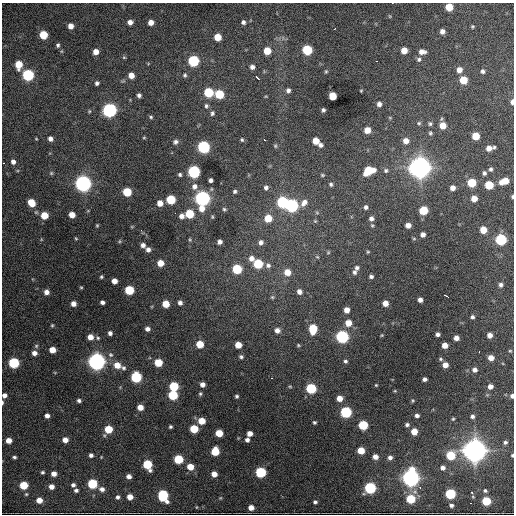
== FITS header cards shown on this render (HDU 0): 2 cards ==
NAXIS1  =                  512 / Axis length
NAXIS2  =                  512 / Axis length

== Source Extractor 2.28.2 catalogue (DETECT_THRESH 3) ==
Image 512 x 512 px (HDU 0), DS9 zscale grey, 1 PNG px = 1 image px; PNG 516 x 516 px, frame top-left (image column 1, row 512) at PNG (2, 3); no overlay
Background 2940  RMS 53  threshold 158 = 3 sigma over >= 5 px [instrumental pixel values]
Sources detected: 270; all 270 listed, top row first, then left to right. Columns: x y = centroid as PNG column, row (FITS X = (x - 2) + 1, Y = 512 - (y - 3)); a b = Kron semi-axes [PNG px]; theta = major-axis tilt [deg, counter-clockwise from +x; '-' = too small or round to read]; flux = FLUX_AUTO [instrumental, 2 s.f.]
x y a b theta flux
449 7 5 5 - 8.4e+04
389 16 5 3 - 3.3e+03
130 22 5 5 - 1.8e+04
151 22 5 5 - 2.7e+04
243 22 5 4 - 9.2e+03
71 26 5 5 - 2.6e+04
472 26 4 4 - 4.2e+03
334 29 3 2 - 3.8e+03
442 31 5 4 - 1.7e+04
43 35 6 5 - 1.1e+05
217 37 5 5 - 6.5e+04
58 45 5 4 - 7.3e+03
307 50 6 6 - 2.3e+05
404 50 5 5 - 4.4e+04
62 51 6 3 71 3.4e+03
267 51 5 5 - 7.4e+04
96 52 5 5 - 2.8e+04
422 52 7 5 -4 2.1e+04
124 57 5 4 - 4.0e+03
419 59 6 6 - 7.9e+03
193 61 6 6 - 3.5e+05
376 61 3 2 - 3.6e+03
19 64 7 5 -89 7.2e+04
252 67 5 5 - 1.4e+04
459 70 5 5 - 2.8e+04
326 71 5 4 - 4.0e+03
482 71 5 5 - 8.4e+03
28 75 6 6 - 4.5e+05
131 75 5 5 - 3.2e+04
185 75 6 5 - 6.9e+03
257 78 5 2 - 1.1e+04
463 80 5 5 - 1.0e+05
97 83 5 4 - 8.4e+03
288 90 6 5 - 1.2e+04
361 91 3 2 - 2.8e+03
208 92 6 6 - 2.1e+05
219 94 6 5 - 1.5e+05
139 95 4 4 - 9.4e+03
266 96 5 3 - 3.2e+03
332 96 5 5 - 8.3e+04
512 102 6 4 87 1.3e+04
379 104 4 4 - 1.3e+04
206 106 6 5 - 7.3e+03
109 110 6 6 - 1.0e+06
323 110 4 4 - 7.3e+03
212 113 6 5 - 7.6e+03
151 117 5 4 - 5.4e+03
390 118 5 3 - 2.8e+03
419 123 6 5 - 5.1e+03
430 124 5 5 - 6.1e+03
443 126 6 5 - 4.9e+04
367 130 5 5 - 3.9e+04
430 133 6 5 - 6.3e+03
476 136 5 5 - 8.4e+04
144 138 5 3 - 3.3e+03
36 139 5 3 - 2.9e+03
50 139 5 5 - 1.5e+04
242 140 5 4 - 5.2e+03
264 140 3 2 - 5.6e+03
316 141 5 5 - 5.3e+04
406 141 6 6 - 2.9e+04
175 142 7 6 - 1.0e+04
321 145 5 5 - 1.0e+04
275 146 6 5 - 5.4e+03
203 147 6 6 - 5.9e+05
494 147 5 3 - 5.0e+03
489 148 5 5 - 2.4e+04
13 162 6 5 - 1.5e+04
420 167 9 9 - 2.7e+06
491 169 5 4 - 7.2e+03
386 170 6 6 - 7.3e+03
369 171 9 6 24 1.3e+05
194 172 6 6 - 6.2e+05
51 173 6 5 - 4.9e+03
484 173 5 5 - 8.5e+03
180 174 4 4 - 6.2e+03
322 175 5 4 - 4.5e+03
211 180 4 4 - 1.0e+04
504 181 8 5 22 6.2e+04
83 183 7 7 - 1.5e+06
472 183 6 5 - 1.4e+05
331 184 5 5 - 6.7e+03
489 185 6 5 - 1.1e+05
194 186 8 7 - 1.9e+04
266 188 6 5 - 1.0e+04
452 188 5 5 - 2.1e+04
235 191 4 4 - 6.3e+03
127 192 6 5 - 1.3e+05
512 197 4 3 - 4.8e+03
202 198 7 6 - 1.2e+06
474 198 5 5 - 3.8e+04
171 200 6 5 - 1.7e+05
31 202 6 5 - 6.7e+04
282 202 6 6 - 3.9e+05
160 203 5 5 - 3.2e+04
304 203 10 7 46 2.3e+04
291 206 6 6 - 7.3e+05
366 207 5 5 - 8.6e+03
202 208 7 7 - 3.0e+04
224 209 5 4 - 5.5e+03
423 210 6 5 - 1.3e+05
175 213 3 2 - 3.6e+03
317 213 6 4 -19 4.5e+03
189 214 6 6 - 1.3e+05
44 215 6 5 - 7.3e+04
72 215 5 5 - 3.6e+04
182 216 6 5 - 1.7e+04
212 217 5 4 - 3.9e+03
268 218 6 6 - 7.5e+04
371 218 6 6 - 1.3e+04
315 221 5 4 - 4.0e+03
97 225 4 4 - 3.8e+03
408 225 5 4 - 2.3e+04
141 230 4 3 - 3.5e+03
483 230 5 5 - 5.4e+04
423 234 5 4 - 1.6e+04
76 238 4 4 - 3.6e+03
414 239 5 3 - 3.6e+03
501 239 6 6 - 4.0e+05
190 240 5 4 - 4.1e+03
119 241 6 4 89 3.7e+03
220 242 4 4 - 1.4e+04
261 242 7 6 - 1.3e+04
143 245 5 5 - 1.4e+04
148 250 6 5 - 1.4e+04
328 252 5 5 - 4.2e+03
368 252 4 3 - 3.8e+03
317 257 6 4 -29 4.5e+03
251 258 7 7 - 2.1e+04
160 263 5 5 - 4.7e+04
258 264 6 6 - 1.8e+05
268 265 7 7 - 1.2e+04
357 268 6 5 - 9.0e+03
237 269 6 6 - 2.0e+05
287 272 6 6 - 4.6e+04
354 272 6 5 - 9.1e+03
371 276 4 4 - 8.5e+03
101 277 4 3 - 4.8e+03
114 281 5 5 - 2.7e+04
501 285 5 5 - 9.8e+03
81 287 4 3 - 3.7e+03
129 290 6 5 - 1.7e+05
46 292 5 5 - 2.0e+04
299 292 6 5 - 1.7e+04
446 296 5 2 - 1.1e+04
272 297 5 5 - 5.5e+03
420 300 4 4 - 1.5e+04
102 302 4 4 - 1.1e+04
180 303 5 5 - 1.2e+04
385 303 5 5 - 2.9e+04
73 304 5 5 - 2.2e+04
166 304 5 5 - 6.8e+04
347 310 5 5 - 2.9e+04
472 317 4 4 - 7.4e+03
348 323 6 6 - 4.6e+04
52 325 4 3 - 4.1e+03
147 329 5 4 - 1.4e+04
313 329 7 5 89 1.3e+05
277 330 6 5 - 1.7e+04
110 333 4 4 - 1.1e+04
438 334 4 4 - 1.1e+04
382 335 4 3 - 3.3e+03
490 335 4 4 - 2.0e+04
90 337 5 5 - 3.3e+04
342 337 6 6 - 7.0e+05
98 338 5 4 - 5.2e+03
456 338 5 4 - 2.0e+04
200 344 5 5 - 7.7e+04
238 345 5 5 - 4.8e+04
298 345 4 4 - 4.0e+03
445 345 5 5 - 3.4e+04
36 346 5 5 - 6.2e+03
52 350 5 5 - 4.4e+04
510 351 4 3 - 3.2e+03
479 352 3 2 - 3.3e+03
34 353 5 5 - 1.9e+04
111 355 7 6 - 9.6e+03
241 357 5 5 - 7.4e+03
491 358 5 4 - 2.8e+04
441 359 6 4 -28 5.1e+03
96 361 7 7 - 1.7e+06
345 361 5 4 - 6.7e+03
158 362 5 5 - 9.7e+04
14 363 6 6 - 3.3e+05
117 365 7 6 - 4.7e+04
445 365 5 4 - 2.9e+04
123 368 7 6 - 8.2e+03
475 370 5 5 - 1.5e+04
136 377 6 6 - 3.2e+05
272 378 3 2 - 2.0e+03
424 379 4 4 - 1.1e+04
202 384 5 4 - 1.8e+04
376 385 3 3 - 3.2e+03
174 386 6 6 - 1.9e+05
290 386 5 3 - 3.6e+03
490 386 4 4 - 1.9e+04
311 388 6 5 - 2.9e+05
395 391 4 3 - 2.9e+03
200 394 6 4 76 5.5e+03
4 395 5 5 - 1.6e+04
173 395 6 5 - 2.0e+05
237 396 4 4 - 6.2e+03
512 396 4 3 - 1.0e+04
340 398 5 5 - 3.6e+04
79 401 4 4 - 8.4e+03
413 401 5 4 - 4.2e+03
2 402 5 2 - 5.4e+03
140 407 5 5 - 3.8e+04
346 412 6 6 - 4.2e+05
417 415 4 4 - 1.1e+04
47 416 4 4 - 1.6e+04
472 416 4 4 - 8.6e+03
453 419 5 4 - 4.2e+03
202 421 5 5 - 5.6e+04
314 422 3 3 - 5.5e+03
363 425 6 5 - 1.9e+05
407 425 5 4 - 8.5e+03
170 427 3 3 - 5.6e+03
108 429 6 5 - 1.0e+05
194 429 5 5 - 1.1e+05
414 431 5 5 - 5.0e+04
219 433 5 5 - 7.3e+04
249 433 5 5 - 2.6e+04
9 440 5 5 - 3.0e+04
65 440 5 5 - 2.7e+04
247 440 5 5 - 1.2e+04
505 442 4 3 - 7.1e+03
474 450 10 9 - 2.9e+06
215 451 6 5 - 1.1e+05
361 451 5 5 - 6.6e+04
91 455 4 4 - 1.1e+04
451 455 6 6 - 1.4e+05
512 455 3 2 - 4.5e+03
14 457 4 3 - 6.6e+03
375 457 5 5 - 2.2e+04
390 457 5 5 - 1.2e+04
178 459 6 5 - 1.7e+05
147 464 7 5 -60 1.8e+05
190 467 6 5 - 5.2e+04
443 468 5 4 - 1.3e+04
42 472 3 3 - 5.7e+03
260 472 6 6 - 3.2e+05
54 474 5 4 - 2.3e+04
214 474 5 5 - 2.8e+04
129 476 5 4 - 1.5e+04
411 478 8 7 - 1.6e+06
92 484 6 5 - 2.3e+05
23 485 5 5 - 1.1e+05
73 485 4 4 - 1.0e+04
51 487 5 4 - 2.2e+04
420 487 3 2 - 8.4e+03
370 488 6 6 - 4.5e+05
102 489 7 6 - 1.6e+04
76 490 5 4 - 8.4e+03
485 491 5 4 - 5.8e+03
472 493 3 3 - 1.9e+04
26 494 4 4 - 4.0e+03
450 494 6 5 - 2.7e+05
163 495 8 6 -75 2.5e+05
118 497 5 5 - 9.4e+03
130 497 5 5 - 3.6e+04
220 498 5 4 - 3.6e+03
411 499 6 5 - 1.6e+05
39 500 5 5 - 3.3e+04
486 501 5 5 - 1.5e+05
315 502 5 5 - 8.2e+03
471 503 3 2 - 1.6e+04
451 505 4 3 - 8.8e+03
196 507 5 3 - 2.9e+03
251 508 5 5 - 2.9e+04
At the frame edge (FLAGS 8, measured only in part): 8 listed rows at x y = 449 7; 512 102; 13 162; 512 197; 4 395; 512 396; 2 402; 512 455